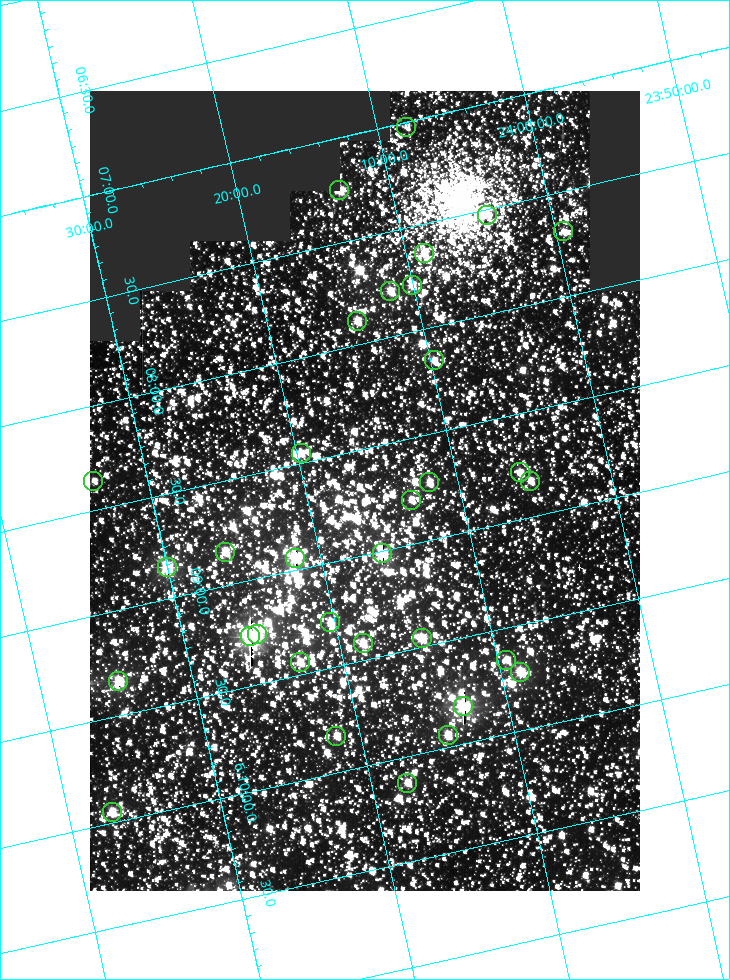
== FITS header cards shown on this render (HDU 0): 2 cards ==
NAXIS1  =                  550
NAXIS2  =                  800

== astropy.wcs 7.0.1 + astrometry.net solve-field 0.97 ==
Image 550 x 800 px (HDU 0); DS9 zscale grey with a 90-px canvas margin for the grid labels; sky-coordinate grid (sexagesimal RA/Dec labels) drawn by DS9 from the SOLVED WCS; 33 Tycho-2 reference stars matched to detected sources circled (green)
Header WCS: RA---TAN/DEC--TAN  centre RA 06:08:42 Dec +24:16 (92.17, +24.27 deg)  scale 3.98 arcsec/px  FOV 36.4' x 53.0'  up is -103 deg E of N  parity normal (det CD < 0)
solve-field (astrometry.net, Tycho-2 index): VERIFIED the header's WCS against the Tycho-2 star catalogue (verified at 3 index scales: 18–32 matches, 0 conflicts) and refined it, rather than solving blind
Solved WCS: RA---TAN-SIP/DEC--TAN-SIP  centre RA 06:08:42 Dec +24:16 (92.17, +24.27 deg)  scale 3.98 arcsec/px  FOV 36.5' x 53.0'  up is -103 deg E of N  parity normal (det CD < 0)
The solver's refit moves the header's centre by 0.19 arcsec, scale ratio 1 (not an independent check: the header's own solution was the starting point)
Tycho-2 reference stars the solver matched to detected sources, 33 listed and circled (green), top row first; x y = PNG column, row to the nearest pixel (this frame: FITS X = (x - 90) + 1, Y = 800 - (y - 91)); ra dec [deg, ICRS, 3 dp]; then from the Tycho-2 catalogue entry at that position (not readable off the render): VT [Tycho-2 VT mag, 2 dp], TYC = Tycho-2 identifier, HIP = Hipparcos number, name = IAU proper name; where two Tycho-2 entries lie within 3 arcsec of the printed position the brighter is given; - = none
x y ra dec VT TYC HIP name
406 127 91.756 +24.135 11.55 1864-383-1 - -
339 190 91.813 +24.222 9.50 1864-951-1 - -
487 215 91.882 +24.069 10.67 1864-1197-1 - -
563 231 91.922 +23.991 11.04 1864-773-1 - -
424 253 91.910 +24.147 9.81 1864-677-1 - -
412 285 91.945 +24.168 9.83 1864-545-1 - -
390 291 91.946 +24.193 9.49 1864-879-1 - -
357 321 91.972 +24.235 9.87 1864-607-1 - -
434 360 92.040 +24.163 9.97 1864-387-1 - -
301 453 92.113 +24.329 10.09 1877-692-1 - -
520 472 92.195 +24.097 9.91 1877-1306-1 - -
93 481 92.090 +24.558 11.22 1868-1493-1 - -
530 481 92.208 +24.088 10.02 1877-898-1 - -
429 482 92.182 +24.197 9.90 1877-42-1 - -
411 500 92.198 +24.221 10.14 1877-234-1 - -
225 552 92.210 +24.434 9.33 1881-345-1 - -
382 553 92.254 +24.266 8.73 1877-224-1 - -
295 558 92.236 +24.360 8.19 1877-300-1 29148 -
167 567 92.212 +24.501 8.67 1881-93-1 - -
330 622 92.321 +24.338 9.42 1877-884-1 - -
257 634 92.315 +24.419 9.14 1881-15-1 - -
250 636 92.316 +24.428 7.55 1881-1595-1 - -
422 638 92.364 +24.244 8.80 1877-1589-1 - -
363 643 92.355 +24.308 9.21 1877-702-1 - -
506 660 92.412 +24.157 10.23 1877-766-1 - -
300 662 92.360 +24.380 9.69 1881-496-1 - -
520 672 92.431 +24.145 8.75 1877-16-1 - -
118 681 92.334 +24.580 8.60 1881-81-1 - -
463 706 92.456 +24.215 7.57 1877-1484-1 - -
448 735 92.485 +24.239 9.49 1877-1276-1 - -
336 736 92.457 +24.359 9.75 1877-1432-1 - -
407 783 92.531 +24.294 10.40 1877-334-1 - -
112 812 92.487 +24.619 9.38 1881-1542-1 - -